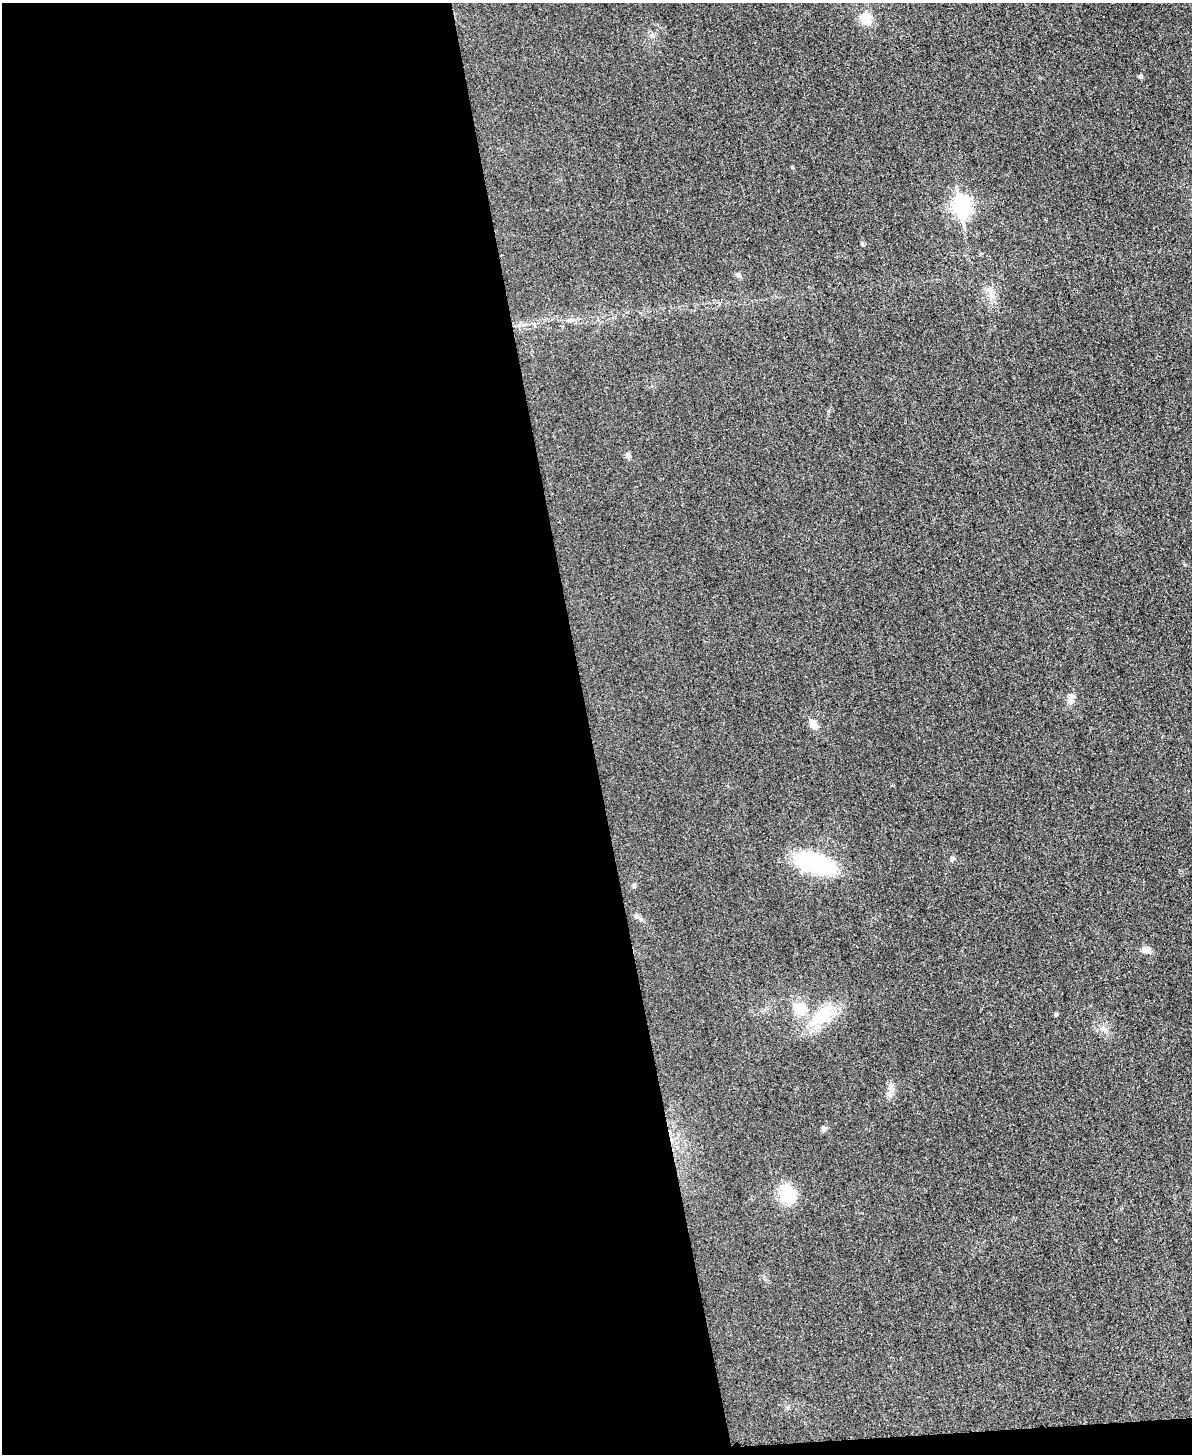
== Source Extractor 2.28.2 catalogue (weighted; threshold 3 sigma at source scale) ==
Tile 9 of 4 x 3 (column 1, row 3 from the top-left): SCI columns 15-1204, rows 253-1704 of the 4773 x 4748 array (HDU 1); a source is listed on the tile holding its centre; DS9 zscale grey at full resolution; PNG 1194 x 1456 px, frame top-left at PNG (2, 3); no overlay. Shown black and unused: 50% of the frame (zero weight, under 3 of 4 exposures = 1% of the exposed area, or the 3 px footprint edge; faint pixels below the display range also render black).
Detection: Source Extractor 2.28.2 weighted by HDU 2 'WHT'; one run over the whole footprint, this tile lists its part. Background 0.0307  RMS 0.0059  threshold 0.0266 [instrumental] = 3 sigma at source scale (4.5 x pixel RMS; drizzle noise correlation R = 1.50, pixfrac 1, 0.05/0.05 arcsec/px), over >= 5 px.
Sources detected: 20; all 20 listed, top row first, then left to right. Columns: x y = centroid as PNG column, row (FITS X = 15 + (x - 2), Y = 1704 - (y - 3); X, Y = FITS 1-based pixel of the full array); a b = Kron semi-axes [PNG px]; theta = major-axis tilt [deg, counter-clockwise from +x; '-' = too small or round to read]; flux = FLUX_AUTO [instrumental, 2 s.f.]
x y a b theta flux
866 19 16 16 - 8.4
652 35 6 5 - 1.3
1140 77 5 4 - 1.4
962 206 10 7 -81 200
862 244 6 4 -64 0.84
739 275 8 5 -26 1.3
990 290 13 7 -67 3.7
628 455 8 6 -69 1.8
1071 699 16 7 83 3.3
813 724 12 9 -61 4.2
952 859 7 6 - 1.3
815 863 47 20 -17 49
634 885 6 5 - 0.88
637 917 17 2 -31 1.4
1146 950 10 8 -15 3.3
800 1008 15 14 - 12
824 1014 31 22 42 22
1056 1015 5 4 - 0.89
824 1129 8 6 89 1.3
788 1195 17 14 -70 22
Unlisted compact peaks at least as high as the median listed source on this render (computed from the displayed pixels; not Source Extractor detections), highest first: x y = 792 167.